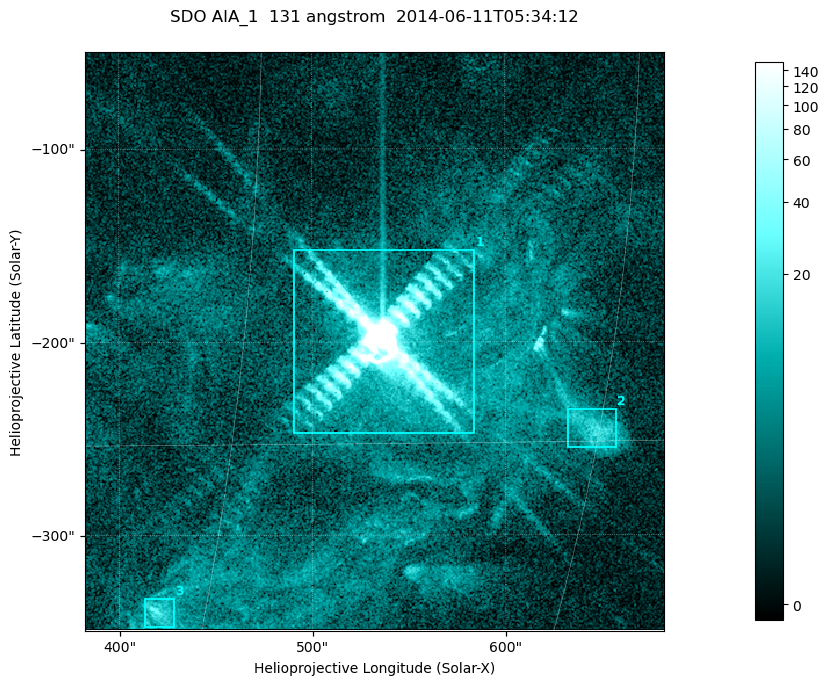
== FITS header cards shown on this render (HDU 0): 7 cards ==
TELESCOP= 'SDO     '           /
INSTRUME= 'AIA_1   '           /
WAVELNTH=                  131 /
WAVEUNIT= 'angstrom'           /
DATE-OBS= '2014-06-11T05:34:12.41' /
CTYPE1  = 'HPLN-TAN'           /
CTYPE2  = 'HPLT-TAN'           /

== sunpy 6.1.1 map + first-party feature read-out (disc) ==
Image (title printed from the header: SDO AIA_1  131 angstrom  2014-06-11T05:34:12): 499 x 499 px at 0.601 arcsec/px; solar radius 945 arcsec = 1573 px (partial field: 3.2% of the solar disc is inside the frame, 100% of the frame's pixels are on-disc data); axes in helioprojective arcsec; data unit not stated in the header (colour bar unlabelled)
Orientation: roll -0.139 deg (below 1 deg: not rotated)
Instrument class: DISC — disc imager (sunpy class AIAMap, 131 A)
Bright regions (active regions / flare kernels): reference = the on-disc median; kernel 5 px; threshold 5 sigma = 8.19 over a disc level ~2.04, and >= 1.15x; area >= 249 px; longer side >= 6 px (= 3.6 arcsec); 3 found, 3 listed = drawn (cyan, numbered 1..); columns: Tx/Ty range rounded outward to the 2 arcsec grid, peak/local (2 s.f.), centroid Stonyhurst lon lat
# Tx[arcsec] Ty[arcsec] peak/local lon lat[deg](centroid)
1 490..584 -248..-152 6239 +35 -12
2 632..658 -256..-234 9.3 +45 -15
3 412..428 -348..-332 13 +28 -21